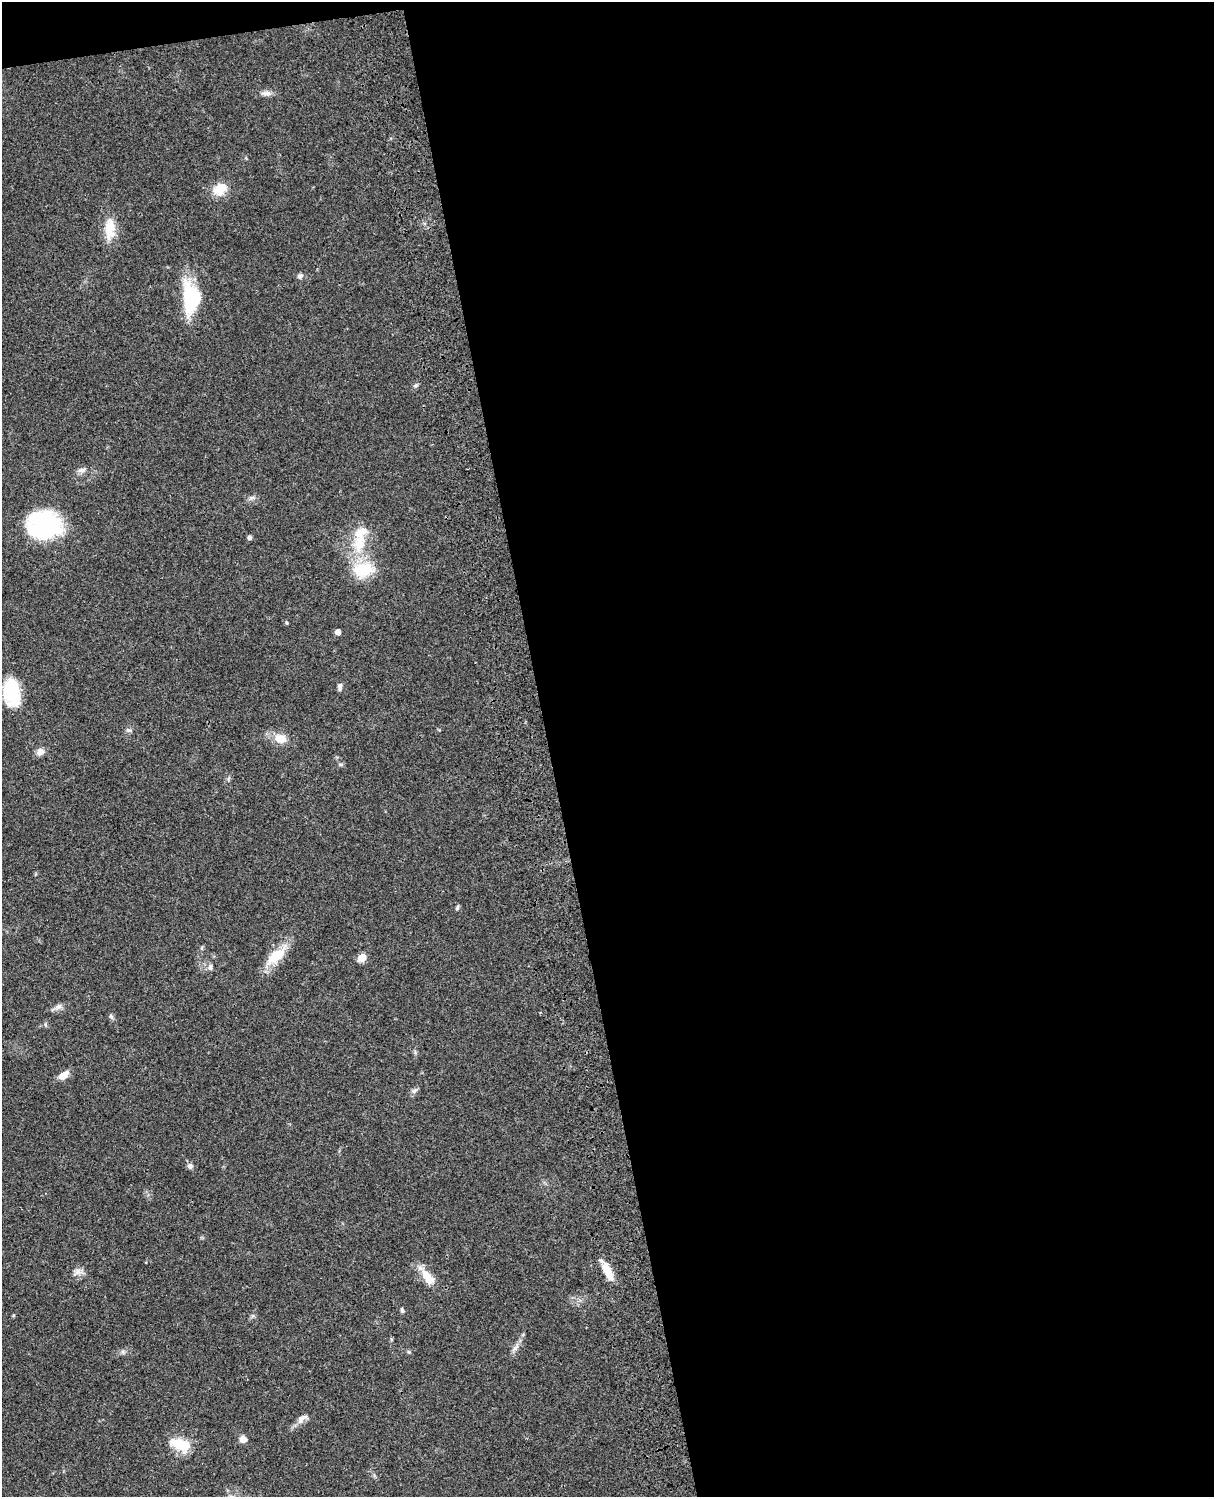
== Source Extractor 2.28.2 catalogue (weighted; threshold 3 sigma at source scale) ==
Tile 4 of 4 x 3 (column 4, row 1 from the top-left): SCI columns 3757-4968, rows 3268-4762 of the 5087 x 4927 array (HDU 1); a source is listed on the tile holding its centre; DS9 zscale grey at full resolution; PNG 1216 x 1499 px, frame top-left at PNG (2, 2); no overlay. Shown black and unused: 56% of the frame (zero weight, under 3 of 4 exposures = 6% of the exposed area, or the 3 px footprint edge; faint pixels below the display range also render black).
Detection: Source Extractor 2.28.2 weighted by HDU 2 'WHT'; one run over the whole footprint, this tile lists its part. Background 0.0774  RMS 0.0058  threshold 0.0263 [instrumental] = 3 sigma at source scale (4.5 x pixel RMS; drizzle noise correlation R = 1.50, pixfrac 1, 0.05/0.05 arcsec/px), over >= 5 px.
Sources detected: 37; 1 inside a brighter object's white glare — not listed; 1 inside a brighter listed object's ellipse — not listed separately; the other 35 listed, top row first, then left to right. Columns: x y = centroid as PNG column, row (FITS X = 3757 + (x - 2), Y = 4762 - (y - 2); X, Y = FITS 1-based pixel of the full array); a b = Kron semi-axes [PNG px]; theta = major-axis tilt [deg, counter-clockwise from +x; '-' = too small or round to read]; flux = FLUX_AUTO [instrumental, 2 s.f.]
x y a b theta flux
266 93 16 6 -1 2.8
220 189 16 13 41 11
110 229 31 13 90 12
300 276 7 6 - 1.7
190 300 42 17 -88 32
416 385 7 5 19 1.1
81 470 12 6 9 2.3
44 525 30 25 0 78
250 537 5 4 - 1.7
359 543 29 17 80 19
363 569 30 20 8 20
287 623 5 3 - 0.58
338 632 4 4 - 4.4
340 687 10 5 89 1.7
12 692 32 16 -81 26
129 730 8 4 -8 1.1
280 739 11 9 -12 8.6
40 752 10 8 41 3.2
457 908 6 4 73 1
276 956 30 13 40 14
362 957 5 5 - 15
210 967 8 6 81 1.6
58 1007 10 7 42 2.3
111 1016 8 5 -62 1.2
64 1075 12 7 36 5.4
414 1091 9 5 21 1.6
190 1166 7 7 - 1.9
78 1272 11 8 0 3.1
608 1272 20 8 -63 10
428 1277 25 11 -53 9.7
402 1310 6 4 -74 0.99
515 1348 13 3 42 1.7
302 1419 18 8 39 3.8
243 1439 7 7 - 3.8
180 1444 24 15 -23 14